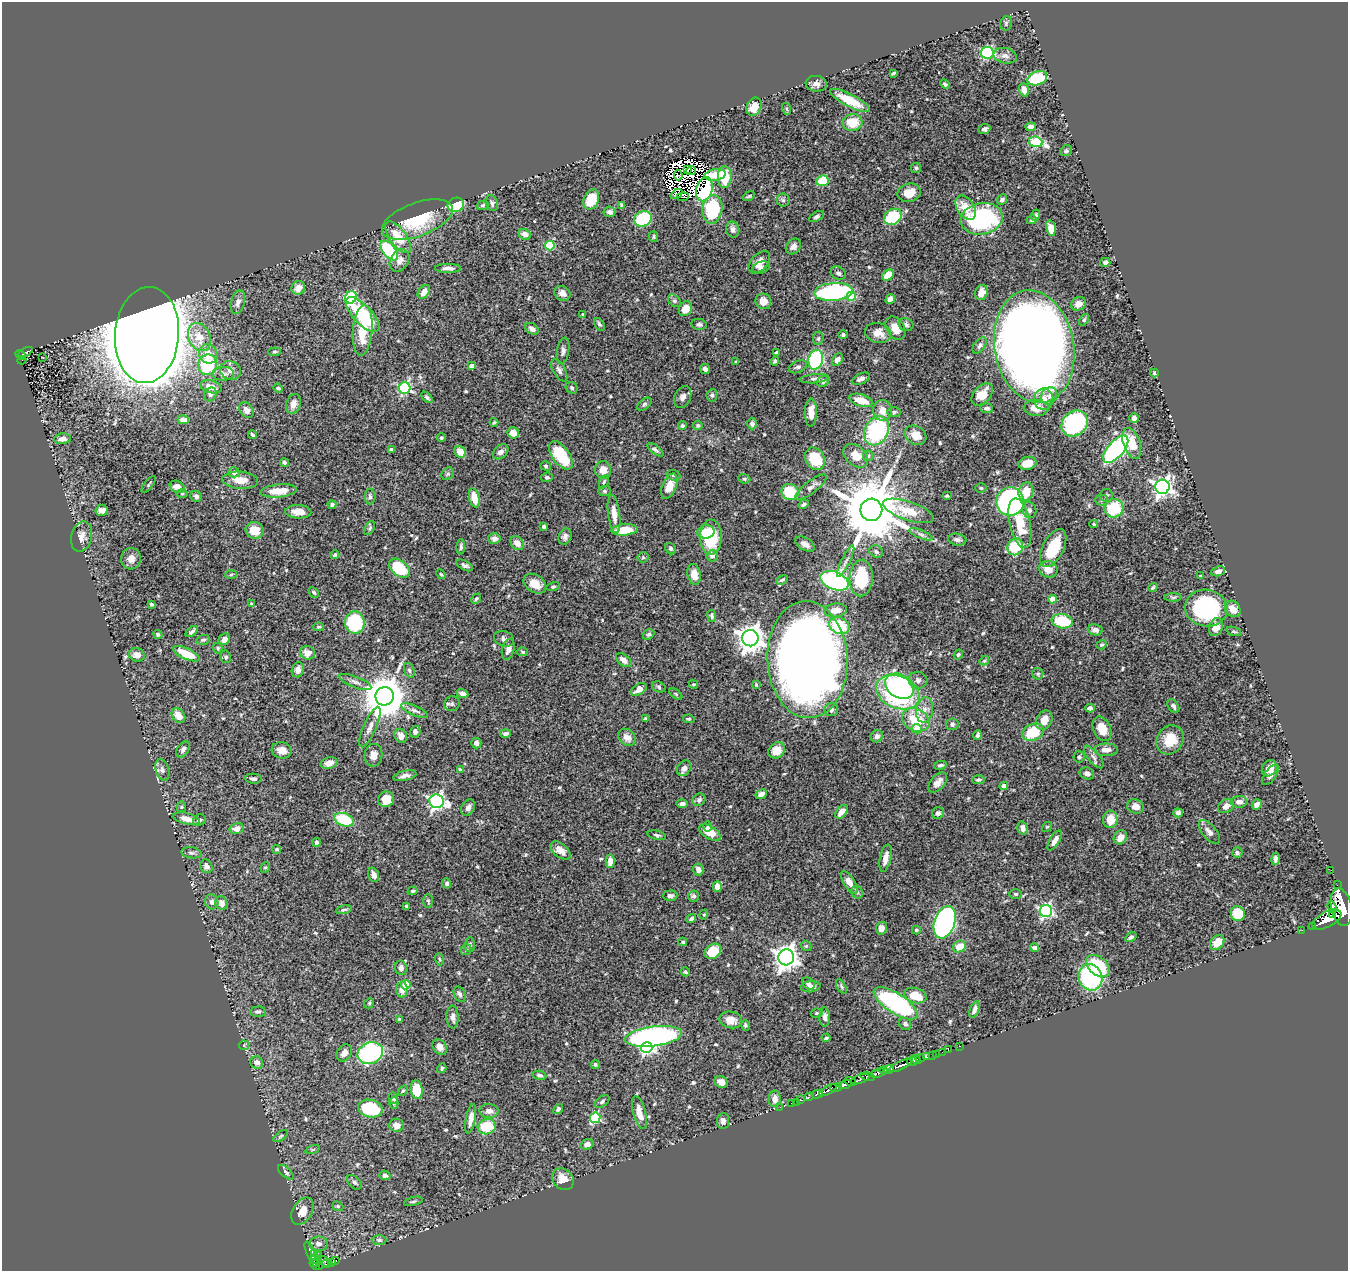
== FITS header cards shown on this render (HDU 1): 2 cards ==
NAXIS1  =                 1346
NAXIS2  =                 1269

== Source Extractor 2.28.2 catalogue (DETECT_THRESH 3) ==
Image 1346 x 1269 px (HDU 1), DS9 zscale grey, 1 PNG px = 1 image px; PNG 1350 x 1273 px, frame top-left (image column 1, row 1269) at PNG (2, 2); each listed source drawn as its Kron ellipse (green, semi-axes under 4 px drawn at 4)
Background 0.937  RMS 0.026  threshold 0.0777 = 3 sigma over >= 5 px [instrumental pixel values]
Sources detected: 571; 14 with non-positive FLUX_AUTO (blend fragments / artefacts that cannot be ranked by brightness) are neither listed nor drawn; of the other 557, the 500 brightest by FLUX_AUTO listed and drawn (57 fainter detections omitted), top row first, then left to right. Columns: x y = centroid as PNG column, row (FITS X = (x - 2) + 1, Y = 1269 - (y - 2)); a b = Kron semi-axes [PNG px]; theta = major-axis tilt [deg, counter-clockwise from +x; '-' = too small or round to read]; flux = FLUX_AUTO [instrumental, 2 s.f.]
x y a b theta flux
1006 23 7 5 79 3.1
987 53 6 6 - 190
1005 56 12 7 -12 8.3
893 73 4 2 - 2.5
1037 78 10 7 20 78
816 84 11 8 -6 8.8
945 84 5 4 - 3.2
1024 90 7 5 -72 12
850 101 22 6 -27 35
754 107 9 7 66 22
787 109 6 4 -71 2.7
852 123 10 8 7 37
1031 127 5 4 - 6.9
984 129 6 5 - 4.4
1036 142 7 5 -14 140
1066 151 6 5 - 3.1
916 168 5 5 - 2.7
688 170 4 2 - 5.2
691 171 5 2 - 4.4
678 175 5 3 - 2.2
715 175 11 5 9 18
725 177 11 7 89 45
822 181 6 5 - 51
704 189 12 8 74 170
909 193 12 9 14 24
676 194 6 4 32 2.4
749 196 6 3 35 2.1
683 197 6 3 5 3.3
591 199 10 7 66 38
783 200 6 6 - 3.8
1002 200 5 4 - 5.1
492 203 8 6 -73 4.5
456 205 8 7 - 58
483 205 6 4 16 3
622 205 4 3 - 3
966 208 13 8 -56 31
712 209 14 10 82 110
609 212 6 5 - 7.1
1036 215 6 4 67 3.4
816 217 8 4 27 4.1
893 217 9 7 31 82
643 219 9 7 25 120
982 219 21 15 11 280
417 220 37 16 20 90
1032 220 5 4 - 2.8
1051 228 8 4 -78 18
733 229 8 6 -76 7.3
525 234 6 5 - 12
398 237 19 8 -54 41
654 237 5 4 - 3.1
550 246 5 4 - 99
793 246 9 6 47 8.3
389 250 11 6 -51 150
399 260 12 9 58 12
759 262 13 8 46 15
1105 262 5 4 - 4.8
448 268 13 4 0 8.7
761 268 9 5 20 5.3
838 273 8 6 -34 4.6
888 275 6 5 - 29
298 288 7 6 - 17
424 292 7 5 55 16
833 292 19 9 5 240
981 292 7 6 - 21
562 293 8 7 - 9.7
851 296 4 4 - 52
351 297 6 5 - 160
890 299 5 4 - 8.6
674 301 7 5 -40 3.8
763 301 8 7 - 15
238 302 12 7 75 9.1
1078 304 8 6 25 11
685 309 8 6 63 20
583 314 3 3 - 2.1
363 315 22 9 -46 130
1084 320 6 4 54 2.4
599 324 7 4 -56 3.6
699 324 8 5 -10 4.2
906 325 7 6 - 4.9
895 328 12 9 -59 21
532 329 7 5 -33 8.5
363 330 25 9 85 58
878 333 13 10 -13 18
147 335 48 32 85 10000
843 335 5 4 - 3.6
199 337 14 11 -66 30
818 338 7 5 85 3.5
980 345 9 5 53 5.4
1034 347 57 39 -80 2700
563 351 13 6 81 7
25 352 8 3 29 32
274 352 6 4 6 2.4
776 352 3 3 - 2.5
208 354 10 9 - 20
21 355 6 4 -39 35
43 357 3 2 - 3.4
22 360 4 2 - 3
816 360 10 7 74 190
837 360 7 5 56 9.4
775 361 4 4 - 3.1
736 362 3 3 - 2.4
208 365 10 9 - 86
472 366 4 4 - 13
798 367 9 6 23 5
705 369 5 4 - 6
559 370 12 6 -60 6.2
230 371 11 9 -30 13
1154 373 4 3 - 2.6
223 374 11 7 0 8.5
814 379 15 4 5 5.4
861 379 10 5 24 6.7
823 381 6 5 - 3.9
211 387 11 6 -14 16
278 388 5 3 - 3.5
405 388 6 5 - 220
572 388 6 5 - 3.7
210 394 7 6 - 4.5
982 394 13 8 48 24
712 395 6 5 - 3.9
1049 396 9 7 59 8.2
427 397 7 3 -44 3.4
683 397 11 8 65 7.4
1044 399 10 9 - 16
861 400 12 6 -17 29
293 404 10 7 71 12
644 404 8 5 38 3.7
987 408 6 4 -4 4.8
1036 408 12 8 -3 18
246 410 8 6 -53 10
882 410 10 9 - 18
811 412 14 6 89 23
894 412 7 5 2 3.2
1134 418 5 4 - 8.1
183 420 5 4 - 13
494 422 4 3 - 2.1
1075 423 14 12 43 260
752 424 6 5 - 5.4
698 425 5 4 - 3.5
682 426 4 4 - 3.2
877 431 15 11 63 180
513 433 6 5 - 16
252 435 5 3 - 2.9
915 435 11 9 -29 22
441 438 4 4 - 2.6
63 439 8 5 6 10
1132 443 16 8 -71 36
391 449 4 3 - 3.4
1116 449 17 8 49 410
655 450 9 4 -37 4.2
460 452 6 5 - 21
500 452 9 6 41 6.9
561 455 16 8 -54 63
856 456 14 9 -41 26
868 456 5 5 - 2.6
815 459 12 9 -55 72
284 462 5 4 - 3.9
1028 463 9 6 13 24
546 466 5 4 - 2.8
603 470 9 8 - 17
234 472 6 5 - 6.6
448 474 7 5 45 3.6
674 475 7 5 -22 3.2
547 477 6 5 - 3.4
744 479 6 4 -20 2.5
240 480 18 8 -5 25
604 482 7 4 63 2.9
149 484 10 4 52 2.7
669 486 13 7 68 23
177 487 8 5 -27 15
811 487 19 6 38 10
1162 487 7 7 - 780
981 488 5 4 - 2.9
278 491 18 6 5 31
604 491 6 5 - 3.8
790 492 9 8 - 63
1026 492 9 7 75 31
182 493 5 3 - 2.1
1106 495 6 6 - 4.6
196 496 6 5 - 4.4
370 496 8 5 -88 4.3
947 496 5 4 - 2.1
474 498 10 5 -77 29
1102 500 6 5 - 3.9
1010 501 14 14 - 500
804 504 5 3 - 4.2
332 505 4 4 - 4.2
1114 508 9 9 - 79
102 510 6 5 - 7.1
871 510 11 11 - 18000
1029 510 8 6 -72 5.7
908 511 26 9 -18 36
298 512 13 6 -3 17
614 514 19 6 -83 17
1020 523 25 10 -77 62
1094 524 4 3 - 2.6
544 526 4 4 - 4.3
370 528 7 4 60 2.8
255 530 9 8 - 26
624 530 13 5 5 38
706 532 8 6 9 28
921 534 12 4 -21 5.5
565 536 8 6 70 6.2
81 537 15 10 76 15
711 537 17 11 89 81
494 539 6 5 - 6.1
957 540 9 6 -10 5.5
517 543 8 6 -46 11
805 544 10 6 -31 8.5
461 547 8 4 89 3.4
1015 547 9 7 59 78
671 548 6 5 - 3.4
1053 548 21 10 63 65
876 552 7 6 - 4.9
335 555 4 4 - 3.9
712 556 6 5 - 7.5
643 557 5 5 - 2.6
131 559 10 10 - 13
846 561 17 3 63 7
465 565 9 4 -26 4.6
399 568 12 7 -38 76
1048 569 9 8 - 14
1218 571 7 4 19 8.8
231 574 6 4 3 2.1
441 574 5 4 - 2.3
694 574 10 6 -80 17
1201 576 3 3 - 2.4
861 578 18 11 87 83
782 580 6 4 24 3.2
834 581 15 9 -22 320
535 584 12 8 -34 21
553 587 6 4 15 2.8
1153 587 5 3 - 2.3
314 592 6 4 -45 2.7
1173 597 8 4 1 3.2
476 599 5 3 - 2.3
1052 599 4 4 - 23
251 603 3 3 - 2.1
151 604 3 3 - 4.4
1206 608 21 18 -9 180
1233 609 9 7 -50 21
835 610 11 7 7 17
712 616 6 4 -82 4.1
1062 621 10 7 -11 80
355 622 11 10 - 160
839 626 10 8 -25 74
318 627 5 4 - 2.8
1216 627 9 7 69 18
1095 630 7 5 -10 8.4
1234 631 7 3 -18 2.5
192 632 7 4 39 5.2
158 634 5 4 - 3
649 634 6 5 - 3.7
750 638 8 8 - 2000
224 639 6 5 - 11
504 639 10 7 -18 7
203 640 6 5 - 3.9
1101 645 5 4 - 2.8
218 648 5 5 - 2.2
508 649 10 6 77 9.5
523 652 5 4 - 2.4
308 653 7 6 - 15
186 654 14 5 -25 51
958 654 5 4 - 3
137 655 8 6 -21 11
226 657 6 5 - 3.8
624 660 9 5 -38 11
807 660 58 40 -87 2300
984 661 5 4 - 2.1
298 670 8 6 72 8.5
409 670 8 5 -70 3.5
1038 674 5 5 - 2.9
918 680 9 8 - 6.9
355 682 17 5 -22 8.4
694 684 4 3 - 2.1
756 685 3 3 - 2.1
899 686 15 11 -31 180
659 687 7 5 -19 3.3
639 689 8 5 31 13
898 692 23 16 -23 260
462 694 6 4 -22 7.7
676 694 7 4 -36 2.2
385 696 9 9 - 6500
452 704 8 7 - 4.6
1173 706 7 5 -58 5.4
1090 708 5 4 - 4.4
415 710 14 5 -22 6.4
831 710 7 6 - 5.2
925 710 13 8 80 14
178 716 8 6 -53 19
645 719 4 3 - 2.8
689 719 6 4 -12 2.8
916 720 14 11 -24 52
1044 720 10 7 62 19
952 724 6 6 - 4.2
370 727 22 6 66 12
917 729 5 4 - 46
1102 729 13 8 -64 27
415 732 6 5 - 6.4
1033 732 11 8 24 62
505 734 5 4 - 5.4
977 735 5 3 - 4
401 736 7 6 - 12
877 736 6 6 - 6
627 737 9 7 -39 12
1170 740 15 13 56 39
476 743 5 5 - 6.1
183 749 9 5 57 6
282 750 10 8 -13 14
777 750 9 7 42 21
1106 750 12 6 0 12
373 755 11 9 84 11
1079 757 5 5 - 3.7
1094 757 14 5 -51 7.3
329 763 8 6 15 12
940 765 6 4 11 3.9
684 768 8 6 52 11
1269 768 8 7 - 17
162 770 11 6 -73 6.7
460 770 4 3 - 2.6
1087 773 7 6 - 7.9
1270 775 12 5 54 7.4
405 776 12 5 12 8.2
253 779 8 5 -6 5.1
979 780 6 4 2 4.2
938 783 12 7 48 12
1004 786 4 4 - 16
761 794 6 4 26 9.6
386 799 8 7 - 28
699 800 7 5 45 5.1
437 801 7 6 - 490
1239 802 8 6 4 9.8
682 804 5 4 - 6.7
1257 804 5 5 - 8.6
1135 806 8 7 - 14
1226 806 8 6 33 12
181 807 5 5 - 2.5
468 808 8 6 59 7.1
842 812 8 5 50 17
938 813 6 5 - 6.1
1178 813 5 4 - 5.6
187 819 14 5 -13 18
1110 819 9 7 87 26
199 820 7 5 31 5
344 820 10 6 -19 80
708 826 5 4 - 3.4
1047 827 5 4 - 2.2
1023 828 6 5 - 8.8
236 829 7 5 12 15
1209 832 14 7 -50 9.4
710 833 12 6 -30 24
657 835 9 4 -13 3.6
1120 837 7 6 - 14
1055 840 11 5 59 12
316 842 4 4 - 4.3
277 849 4 4 - 3.7
560 851 12 6 -40 12
191 853 10 5 -8 4.9
1237 853 5 5 - 3.5
885 858 14 5 78 13
1276 859 6 4 82 5.8
610 861 7 4 88 14
206 866 7 5 -59 8.8
265 867 5 4 - 2.5
698 870 6 5 - 9.8
1331 870 2 2 - 6.5
374 875 7 5 -71 8
849 882 13 5 -57 18
447 883 5 4 - 3.8
1337 885 2 2 - 9.4
717 886 5 4 - 13
413 891 5 4 - 2.2
857 892 6 5 - 4.2
1015 894 6 5 - 3.1
670 896 7 5 1 6.6
694 896 5 5 - 3.8
428 901 7 4 -89 2.6
212 902 7 6 - 7.1
221 903 7 6 - 15
407 906 4 3 - 3.1
1332 907 6 4 -67 410
1341 907 19 10 -78 7000
344 910 8 4 11 3.2
1046 911 6 6 - 340
1238 914 7 7 - 58
1332 914 3 2 - 350
704 915 5 4 - 2.1
691 919 5 3 - 3.8
1327 919 16 7 28 3400
945 922 16 10 71 450
1312 926 2 2 - 11
881 928 6 5 - 11
916 930 4 4 - 3
1302 930 2 2 - 7.5
1131 937 6 3 33 3.3
683 942 4 4 - 2.2
1217 942 8 6 49 25
470 945 7 5 88 3.5
806 946 5 5 - 2.2
959 946 6 5 - 29
1034 948 4 4 - 12
466 950 6 4 43 2.7
713 951 9 7 34 47
786 957 8 8 - 1500
439 959 6 3 -70 2.2
1098 966 13 9 -40 72
401 968 7 6 - 7.2
685 972 4 4 - 2.9
1090 977 13 11 -68 200
808 983 7 5 -34 5.1
406 985 5 4 - 55
841 986 8 4 -60 3.2
811 987 10 5 6 9
402 990 8 6 -89 12
460 994 8 5 -67 4.5
915 996 11 7 -17 37
369 1003 5 4 - 2.3
896 1003 25 10 -33 240
974 1009 9 4 69 7.6
258 1012 8 5 4 4.6
817 1013 6 4 12 2.8
453 1017 11 6 -87 9.4
825 1017 10 5 -88 6.6
399 1020 4 4 - 3.1
731 1020 11 8 -12 17
905 1024 6 5 - 4.8
745 1025 5 4 - 3
654 1036 29 10 7 630
826 1038 4 2 - 2.7
244 1045 5 5 - 2.3
959 1046 3 2 - 17
440 1047 8 6 -50 12
647 1048 6 5 - 270
948 1050 2 2 - 12
942 1052 2 2 - 12
344 1053 9 7 58 11
370 1053 13 10 24 230
936 1054 2 2 - 12
932 1055 2 2 - 14
927 1057 3 3 - 19
920 1058 5 3 - 91
915 1059 5 3 - 660
912 1062 5 3 - 610
257 1063 6 6 - 9.5
595 1064 5 4 - 3
901 1065 13 3 25 1500
442 1068 5 4 - 2.7
889 1069 5 3 - 120
883 1070 4 3 - 350
878 1073 7 3 24 580
539 1075 7 4 -11 4.7
868 1077 7 4 -11 300
860 1079 10 4 20 520
721 1082 7 6 - 9.3
850 1082 6 3 -19 670
845 1084 7 3 17 640
836 1088 6 3 10 460
417 1090 9 6 -82 41
828 1090 9 4 29 1300
403 1091 6 4 50 2.6
817 1094 6 3 17 150
809 1097 4 3 - 130
393 1098 6 4 -74 4.3
775 1099 8 6 88 11
801 1100 4 3 - 50
602 1101 8 5 39 3.4
796 1102 2 2 - 7
394 1103 6 4 88 3
791 1103 2 2 - 11
780 1107 2 2 - 7.8
370 1109 12 8 -13 100
558 1109 5 4 - 3.3
489 1111 9 7 -1 8.9
639 1113 17 6 -75 24
595 1118 5 5 - 140
471 1119 15 4 79 12
723 1121 8 6 84 6.9
397 1125 7 6 - 14
487 1127 9 7 15 59
281 1136 8 3 34 2.4
587 1144 6 5 - 9.3
313 1150 7 3 19 2.1
286 1172 9 4 -41 4.1
385 1175 5 5 - 5.3
563 1179 12 9 -45 21
354 1182 9 5 -44 4.9
413 1201 9 4 14 3.5
338 1206 6 4 -22 2.5
302 1211 15 9 59 20
379 1240 7 4 0 3.2
319 1244 9 7 6 8
314 1253 4 3 - 63
311 1254 13 3 -68 67
318 1256 4 3 - 24
316 1260 6 3 -43 69
335 1260 4 4 - 32
325 1261 6 3 -47 150
331 1262 4 3 - 65
315 1264 6 3 -51 120
327 1264 5 3 - 130
319 1266 3 2 - 14
At the frame edge (FLAGS 8, measured only in part): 1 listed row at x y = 1341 907
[57 fainter detections neither listed nor drawn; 14 non-positive-flux detections neither listed nor drawn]